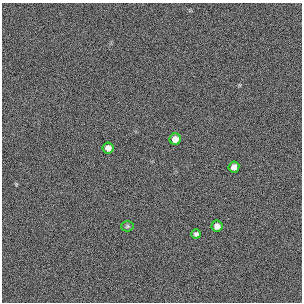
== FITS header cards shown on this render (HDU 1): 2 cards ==
NAXIS1  =                  300 / length of original image axis
NAXIS2  =                  300 / length of original image axis

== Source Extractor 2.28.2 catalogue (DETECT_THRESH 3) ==
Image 300 x 300 px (HDU 1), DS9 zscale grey, 1 PNG px = 1 image px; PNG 304 x 304 px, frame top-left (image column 1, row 300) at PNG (2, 3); each listed source drawn as its Kron ellipse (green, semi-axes under 4 px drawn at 4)
Background 384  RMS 66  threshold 199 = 3 sigma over >= 5 px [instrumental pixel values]
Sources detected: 6; all 6 listed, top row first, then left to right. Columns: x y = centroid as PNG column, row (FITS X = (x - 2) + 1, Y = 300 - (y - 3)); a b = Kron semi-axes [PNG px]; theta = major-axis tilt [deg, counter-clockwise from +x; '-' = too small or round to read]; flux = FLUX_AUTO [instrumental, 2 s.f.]
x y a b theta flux
175 139 5 5 - 34000
108 148 5 5 - 26000
234 167 5 5 - 26000
127 226 6 5 - 7000
217 226 5 5 - 25000
196 234 5 4 - 10000